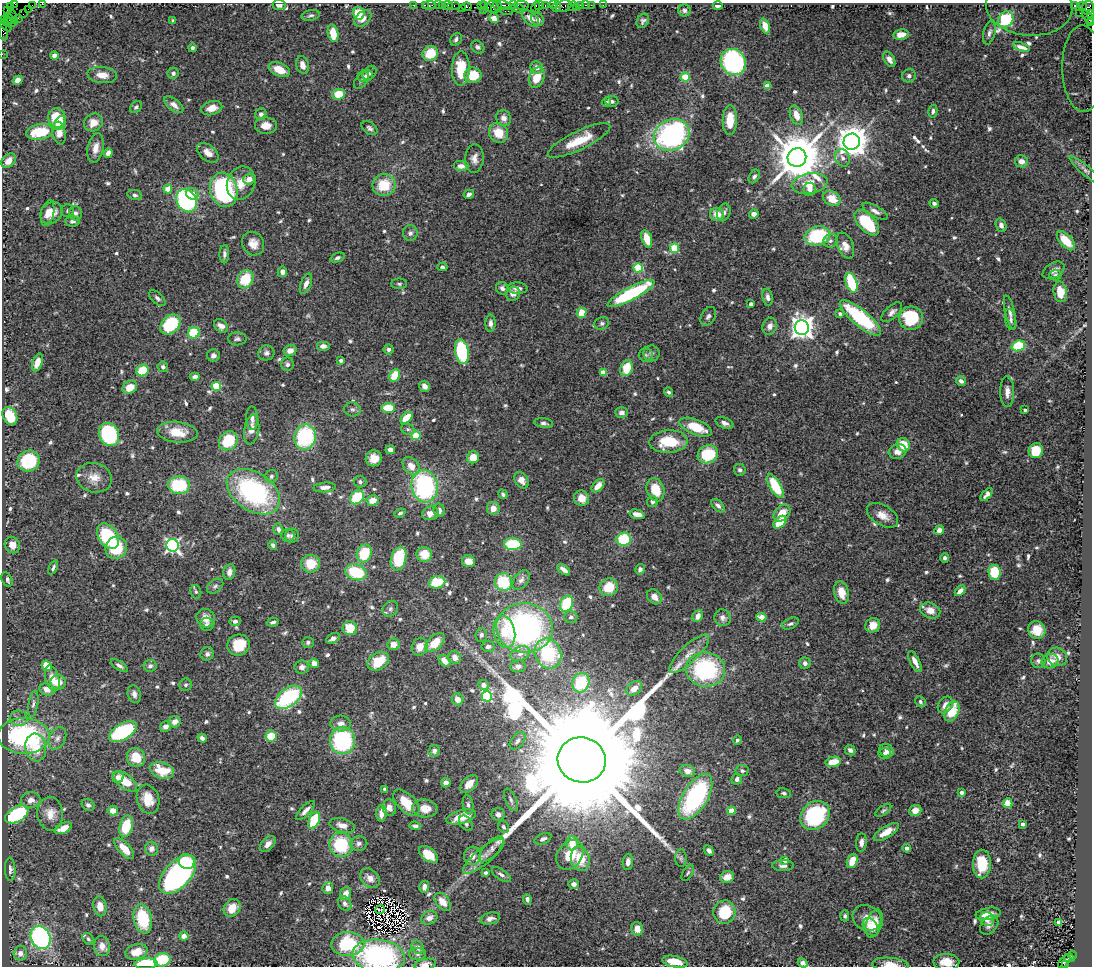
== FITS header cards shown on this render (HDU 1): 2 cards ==
NAXIS1  =                 1090
NAXIS2  =                  964

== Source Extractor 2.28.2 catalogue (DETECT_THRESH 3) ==
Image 1090 x 964 px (HDU 1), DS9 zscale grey, 1 PNG px = 1 image px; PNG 1094 x 968 px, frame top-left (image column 1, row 964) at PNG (2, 3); each listed source drawn as its Kron ellipse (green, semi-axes under 4 px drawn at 4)
Background 2.15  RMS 0.042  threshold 0.126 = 3 sigma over >= 5 px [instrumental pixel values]
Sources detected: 701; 5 with non-positive FLUX_AUTO (blend fragments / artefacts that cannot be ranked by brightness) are neither listed nor drawn; of the other 696, the 500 brightest by FLUX_AUTO listed and drawn (196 fainter detections omitted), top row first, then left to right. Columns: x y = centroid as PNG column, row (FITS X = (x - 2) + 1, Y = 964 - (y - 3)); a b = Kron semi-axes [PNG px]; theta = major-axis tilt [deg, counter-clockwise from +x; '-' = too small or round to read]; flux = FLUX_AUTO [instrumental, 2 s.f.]
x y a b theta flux
42 3 2 2 - 37
15 4 3 2 - 44
32 5 2 2 - 64
279 5 6 5 - 15
414 5 3 2 - 100
425 5 2 2 - 82
429 5 6 3 4 320
438 5 2 2 - 97
442 5 3 3 - 130
448 5 4 3 - 180
504 5 7 3 -17 440
514 5 4 3 - 100
521 5 7 3 -6 580
545 5 3 2 - 130
554 5 3 3 - 360
580 5 3 2 - 140
586 5 3 2 - 51
591 5 2 2 - 69
603 5 2 2 - 28
1074 5 4 3 - 1300
11 6 3 2 - 57
454 6 6 3 0 200
481 6 4 2 - 120
486 6 6 3 -32 370
497 6 5 2 - 370
539 6 5 3 - 380
563 6 8 5 20 540
573 6 5 2 - 51
718 6 5 3 - 7.1
1083 6 4 2 - 12
467 7 5 4 - 310
493 7 6 6 - 860
557 7 5 3 - 330
576 7 2 2 - 35
1029 7 43 29 -4 270
517 8 7 3 -10 510
536 8 6 3 75 280
1088 8 7 6 - 420
28 9 2 2 - 97
462 9 3 2 - 81
8 10 4 2 - 66
483 10 2 2 - 110
684 10 6 6 - 7.7
507 11 6 2 0 260
359 13 6 6 - 70
1080 13 2 2 - 43
23 14 2 2 - 72
1090 14 3 3 - 360
12 15 4 3 - 110
311 15 9 5 12 6.4
1089 17 8 3 -46 340
18 18 2 2 - 57
363 18 10 6 43 18
494 18 5 4 - 20
531 18 10 6 -44 17
9 19 6 3 -70 390
537 19 7 6 - 14
1006 19 9 7 51 480
5 20 3 2 - 110
14 20 3 3 - 220
173 21 4 3 - 6.1
643 21 8 5 59 7
9 22 8 3 -9 270
1091 23 2 2 - 74
6 25 7 3 -49 360
765 26 7 4 -69 27
3 32 9 3 -80 410
333 33 9 5 -79 50
989 33 12 6 75 11
901 34 8 5 11 20
456 39 7 5 55 7.8
478 47 7 6 - 8
1021 47 9 3 -18 11
192 48 4 3 - 6.1
430 53 8 7 - 75
2 54 2 2 - 40
54 56 4 4 - 15
889 59 8 5 -57 18
733 62 14 12 -54 450
302 65 9 6 -74 21
537 67 6 5 - 16
461 69 17 9 88 92
1083 69 43 20 -89 240
279 70 11 6 -24 42
173 73 6 5 - 8.1
370 73 8 6 48 8.8
102 75 15 8 -6 30
473 75 8 8 - 82
365 76 8 6 8 8.1
909 76 7 6 - 8
537 77 10 7 67 52
685 77 4 4 - 95
18 80 5 4 - 19
361 80 10 6 51 8.6
767 86 4 4 - 34
339 94 6 5 - 68
612 101 7 5 -6 6.2
606 102 5 4 - 7.6
174 105 11 5 -38 16
136 107 7 5 45 6.7
212 108 11 7 16 31
933 111 6 4 78 8.7
261 114 6 5 - 10
796 115 10 6 -71 28
57 118 10 8 -81 81
504 118 8 7 - 18
730 120 15 7 87 58
93 122 10 8 30 33
60 123 7 5 57 38
266 126 11 8 0 31
369 128 9 6 -35 7.9
40 132 14 8 10 97
59 133 11 6 -80 25
499 133 10 9 - 60
672 135 18 15 28 650
579 140 34 9 26 82
852 142 8 8 - 5000
96 148 15 8 79 26
108 153 5 4 - 17
208 153 12 7 -40 27
797 157 9 9 - 16000
842 158 9 7 -68 12
474 159 14 9 85 20
9 161 8 6 46 23
1021 161 6 6 - 17
461 166 8 5 0 17
1085 170 20 4 -41 12
754 176 7 5 62 9.2
249 179 6 5 - 20
241 183 17 14 70 45
810 183 18 10 10 49
384 185 11 11 - 81
168 189 4 4 - 38
810 189 6 6 - 14
224 190 17 13 -74 340
192 194 6 5 - 29
469 194 5 4 - 9
134 195 7 5 -10 7.5
832 199 9 7 -31 44
187 201 12 9 -58 400
934 203 5 4 - 7.2
68 211 6 6 - 6.6
875 211 14 5 -30 12
724 212 9 6 67 10
48 213 13 6 78 19
51 213 12 10 47 33
76 213 7 6 - 8.6
717 214 7 6 - 32
754 214 5 4 - 13
72 221 7 5 -1 7
867 223 15 8 -47 140
1001 225 7 5 -69 13
410 233 8 7 - 10
817 236 13 9 13 190
647 239 9 5 -73 52
830 241 7 6 - 8.6
1066 241 12 6 -47 60
253 244 12 10 -56 25
845 246 14 8 -67 24
674 248 5 4 - 110
224 254 9 5 89 8.7
337 258 7 4 22 7.3
442 267 5 4 - 6.1
638 268 5 4 - 160
1054 270 12 7 31 13
282 272 5 4 - 15
1055 275 6 5 - 6.9
245 279 9 7 59 93
851 283 10 5 -71 150
306 284 11 5 68 15
399 284 8 5 -2 6.1
502 288 7 6 - 9.5
517 288 10 5 -3 16
1060 292 10 6 -83 35
513 294 7 7 - 19
631 294 26 6 27 330
768 297 8 5 -80 9.3
157 298 10 5 -43 9.1
751 304 4 3 - 7.4
892 312 13 6 42 13
1010 312 17 4 -77 13
582 313 5 5 - 51
840 314 4 3 - 10
708 316 10 7 59 10
860 318 26 8 -40 220
911 318 12 11 - 170
1011 320 11 5 -79 8.7
490 323 8 5 88 9.9
602 323 7 6 - 6.8
170 325 11 8 44 150
221 326 8 6 -40 19
770 326 8 7 - 16
802 327 7 7 - 2400
194 333 6 5 - 100
237 339 9 6 0 8.2
323 346 7 5 0 14
1018 346 7 5 19 130
389 349 5 5 - 7.5
290 350 6 5 - 19
462 352 12 6 -79 250
266 353 8 7 - 9.2
652 353 8 8 - 8.5
646 355 7 6 - 7.5
213 356 6 6 - 12
341 361 4 3 - 7.4
37 362 9 5 71 30
287 364 7 6 - 8.6
163 367 5 5 - 9
627 368 8 6 70 80
143 371 6 5 - 84
603 372 4 4 - 40
395 375 6 5 - 67
195 377 5 4 - 13
961 381 5 4 - 9.4
216 386 4 4 - 140
425 386 6 5 - 17
130 387 8 6 30 40
669 392 5 4 - 6.9
1007 392 15 7 -89 18
388 408 7 5 3 70
352 409 8 7 - 8.3
1025 410 3 3 - 7
621 413 6 5 - 13
10 416 9 7 -67 77
252 418 11 6 -88 12
406 418 7 4 44 61
544 423 9 4 -8 7.3
724 423 9 5 -22 13
696 427 17 7 -22 77
408 429 7 5 -21 6
252 430 15 7 80 24
177 432 20 10 -5 54
109 434 12 10 -65 310
416 436 4 4 - 110
305 437 12 11 - 270
228 441 10 8 49 110
668 441 19 11 3 110
903 445 7 6 - 61
390 450 5 4 - 12
1036 451 8 7 - 66
898 452 9 7 14 18
708 454 10 9 - 130
473 457 6 6 - 43
374 458 8 8 - 29
28 461 11 10 - 160
411 466 10 7 -49 31
740 470 6 6 - 7.6
271 476 6 6 - 6.7
94 478 18 14 -13 38
522 480 9 6 -56 25
360 482 6 6 - 7.2
179 485 11 9 -3 150
425 486 16 13 -82 390
598 486 8 5 46 30
775 486 13 5 -59 120
325 487 11 5 3 17
655 490 12 8 -71 65
253 492 29 19 -33 460
503 494 5 4 - 6.2
987 495 8 4 50 11
357 497 8 6 45 110
582 498 8 7 - 32
372 500 6 5 - 30
652 502 5 5 - 9
718 506 8 5 -46 11
493 508 6 6 - 20
439 510 7 5 -76 10
400 513 5 3 - 6.3
430 513 8 6 13 20
782 513 10 7 45 42
637 514 8 4 -14 17
882 515 17 10 -30 30
780 522 7 5 46 71
278 529 6 5 - 11
939 530 5 4 - 15
288 535 6 6 - 7.2
108 536 14 9 -57 180
292 536 7 7 - 8.1
624 539 7 6 - 120
513 544 9 6 -2 130
12 545 8 7 - 25
173 545 6 6 - 730
273 545 5 4 - 7.8
116 548 11 10 - 110
364 553 9 7 69 100
424 554 7 7 - 49
945 558 5 4 - 7.9
399 559 12 7 75 150
468 561 6 6 - 28
311 564 9 9 - 59
53 568 7 4 66 6.8
640 569 5 5 - 8.2
564 570 7 4 -38 14
229 572 8 6 80 15
356 572 11 7 -20 130
995 572 7 6 - 97
7 579 8 5 -65 9.7
521 580 11 7 52 12
437 582 8 6 13 92
503 582 9 8 - 120
215 586 9 6 38 8.2
609 587 9 8 - 68
960 591 6 4 46 18
196 592 7 5 -74 6.1
842 593 11 7 -77 33
654 597 8 6 -44 19
566 604 8 6 65 130
390 609 8 7 - 9.9
930 610 10 7 -22 29
698 616 6 5 - 18
571 617 7 6 - 7.7
761 617 5 4 - 38
206 618 10 8 -38 25
722 618 9 8 - 13
235 621 5 4 - 8.3
273 622 6 4 16 7.6
207 624 7 6 - 8
790 624 9 5 25 7.3
873 625 8 7 - 30
350 628 7 7 - 75
525 628 28 24 -5 700
1037 630 9 8 - 42
504 632 16 10 -78 60
481 635 7 5 86 8.7
333 638 7 4 28 13
308 642 6 5 - 6.8
435 643 11 7 43 54
393 644 6 6 - 25
238 645 11 10 - 83
488 646 6 5 - 8.1
420 647 9 7 61 31
207 654 7 6 - 10
520 654 10 7 25 16
548 654 15 13 -68 200
689 654 26 8 44 39
1057 657 10 9 - 21
455 658 7 6 - 17
378 661 11 8 33 84
444 661 7 5 -45 25
1038 661 7 7 - 8.1
1050 661 8 7 - 23
915 662 11 4 -63 24
314 663 5 4 - 19
805 663 5 5 - 10
119 665 9 4 -33 9
47 666 5 4 - 51
150 666 6 6 - 8.4
518 666 8 6 9 12
302 667 7 6 - 15
705 669 20 17 -7 330
52 678 13 7 -74 34
58 682 7 7 - 27
581 683 10 8 70 130
186 685 6 6 - 5.9
483 685 5 5 - 18
634 688 9 6 40 25
47 689 7 6 - 23
134 694 9 6 -76 12
487 696 5 5 - 260
289 697 15 9 37 310
458 699 6 5 - 20
920 702 6 5 - 6.2
33 704 13 5 82 9.4
945 705 9 7 57 20
952 711 10 6 64 82
19 718 9 7 -5 13
175 722 6 5 - 20
341 724 10 8 -3 20
166 726 6 5 - 13
123 732 15 8 31 300
24 736 26 18 -1 420
271 736 6 5 - 61
57 738 12 8 62 15
202 738 4 4 - 11
342 740 13 12 - 300
737 740 4 4 - 6.7
518 741 10 6 51 11
36 748 14 10 -81 68
850 750 6 5 - 9.3
434 751 6 5 - 9.3
887 751 8 6 -38 15
885 753 6 5 - 7.8
136 757 10 9 - 61
582 760 24 22 -15 200000
833 762 8 5 13 44
162 770 12 7 -16 84
687 771 8 6 -16 17
742 771 6 5 - 8.3
118 777 6 5 - 11
737 779 5 5 - 11
125 781 14 7 -37 72
446 783 5 4 - 16
469 784 11 6 45 28
385 789 4 3 - 5.9
962 792 4 3 - 12
784 793 7 5 -9 6.6
695 797 25 12 59 380
148 799 15 11 -74 48
31 800 10 8 9 19
511 800 12 5 -67 9.1
406 803 16 8 -46 68
1008 803 5 4 - 41
88 805 7 5 -37 8.3
468 805 9 5 -80 9.4
389 808 8 6 -76 15
425 808 12 9 -5 34
305 810 12 5 45 14
883 810 9 4 34 5.9
915 810 6 5 - 19
113 811 5 5 - 25
731 811 4 4 - 69
381 813 8 5 87 20
17 814 13 7 30 250
50 814 17 13 -87 37
498 814 7 6 - 13
815 815 16 13 42 230
461 817 15 6 14 64
314 820 9 5 66 130
466 823 8 5 -52 8.4
1023 824 4 3 - 8.4
342 825 13 7 -14 24
126 826 11 6 75 100
415 826 6 4 -9 8.4
503 827 6 5 - 6.6
63 828 9 5 24 33
886 832 14 5 31 33
543 839 9 5 24 8.3
861 842 9 5 85 13
359 843 8 7 - 11
572 843 7 6 - 43
268 844 9 6 47 15
341 845 12 11 - 150
124 848 13 6 -47 33
907 848 4 4 - 9.1
151 849 7 6 - 13
491 849 16 7 47 16
709 850 6 4 -46 9.1
428 854 11 6 -38 56
570 855 16 12 55 67
472 856 9 8 - 20
484 856 26 8 39 31
681 858 8 6 90 7.5
580 859 12 9 -78 64
785 860 4 4 - 19
187 861 8 7 - 84
852 861 7 5 68 41
628 862 8 5 85 16
982 864 14 9 90 90
783 866 11 5 0 11
10 869 11 5 -88 9.8
485 873 4 3 - 7.7
688 873 9 5 58 6.7
178 874 23 13 48 830
501 874 11 5 -33 10
727 877 7 5 18 27
370 878 11 8 -43 19
574 884 5 4 - 12
424 887 6 5 - 17
328 888 6 5 - 16
346 894 7 5 66 20
527 899 5 4 - 8.4
443 902 10 6 -51 31
345 903 8 6 -56 9.7
100 906 10 6 -79 33
232 908 9 7 52 47
380 910 5 2 - 7.6
724 912 12 11 - 120
988 914 13 6 9 33
845 916 5 4 - 6.5
429 918 8 6 25 18
490 918 10 6 16 14
867 918 15 12 -29 43
143 919 15 9 -78 140
987 919 7 6 - 16
1058 922 4 4 - 43
874 924 14 8 73 36
989 925 11 7 50 15
871 927 10 6 -52 26
637 929 6 6 - 27
184 936 4 4 - 17
40 937 12 9 -67 420
88 939 6 5 - 6.7
348 944 16 12 1 150
102 946 10 8 -85 22
418 947 7 5 -54 12
136 952 11 7 16 45
20 953 7 7 - 14
417 954 8 6 -1 7.9
1072 955 4 3 - 500
378 956 26 16 -7 440
1069 958 6 2 -6 320
162 960 8 6 11 120
675 962 13 5 -12 49
946 962 13 8 -3 43
1064 962 7 3 47 480
803 963 5 4 - 15
146 964 11 5 4 140
425 964 11 5 11 14
890 965 18 7 -4 33
1065 965 3 3 - 200
At the frame edge (FLAGS 8, measured only in part): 15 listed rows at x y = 42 3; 15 4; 279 5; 1029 7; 1090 14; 1089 17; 1091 23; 3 32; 2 54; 1083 69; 378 956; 946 962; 146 964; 425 964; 890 965
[196 fainter detections neither listed nor drawn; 5 non-positive-flux detections neither listed nor drawn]